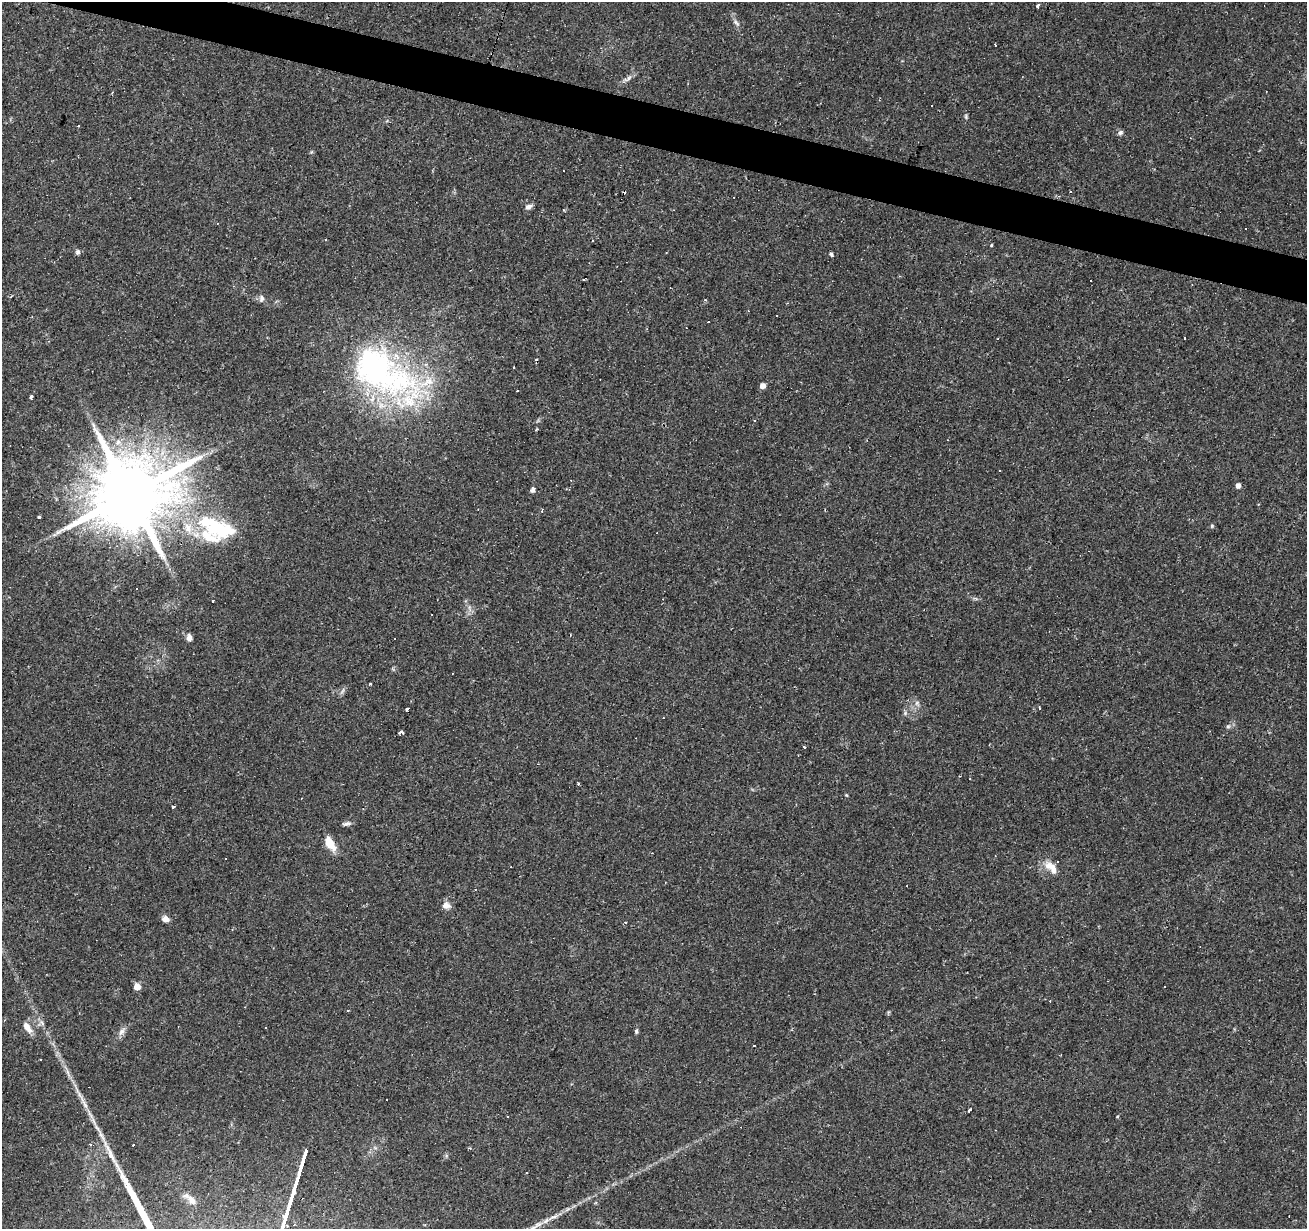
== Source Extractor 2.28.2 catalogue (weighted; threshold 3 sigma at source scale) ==
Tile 11 of 4 x 4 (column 3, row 3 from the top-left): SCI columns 2612-3916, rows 1442-2668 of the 5226 x 5399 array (HDU 1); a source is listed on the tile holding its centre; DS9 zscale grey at full resolution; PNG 1309 x 1231 px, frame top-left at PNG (2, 2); no overlay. Shown black and unused: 3% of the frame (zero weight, under 2 of 3 exposures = <1% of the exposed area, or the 3 px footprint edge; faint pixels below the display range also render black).
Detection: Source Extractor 2.28.2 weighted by HDU 2 'WHT'; one run over the whole footprint, this tile lists its part. Background 0.0437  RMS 0.004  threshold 0.0178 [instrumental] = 3 sigma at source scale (4.5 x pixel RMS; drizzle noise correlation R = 1.50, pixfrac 1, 0.0396/0.0396 arcsec/px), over >= 5 px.
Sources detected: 100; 2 inside a brighter object's white glare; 32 cosmic-ray / hot-pixel residue — not listed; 5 inside a brighter listed object's ellipse — not listed separately; the other 61 listed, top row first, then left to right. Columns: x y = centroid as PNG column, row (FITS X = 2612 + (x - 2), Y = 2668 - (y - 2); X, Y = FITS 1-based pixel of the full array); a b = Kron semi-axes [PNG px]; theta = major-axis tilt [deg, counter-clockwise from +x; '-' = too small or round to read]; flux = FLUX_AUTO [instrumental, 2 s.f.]
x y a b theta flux
1038 6 4 3 - 4.5
736 23 11 6 -45 1.3
629 78 10 5 49 1.4
966 117 6 4 -81 0.58
79 126 3 3 - 0.55
1120 133 8 6 30 0.97
1070 192 3 3 - 0.76
528 207 9 6 24 1.5
592 240 3 3 - 0.38
991 245 4 3 - 0.4
78 252 7 6 - 0.95
831 254 5 4 - 0.65
748 311 3 2 - 0.25
776 315 2 2 - 0.37
371 364 147 55 -35 100
763 386 5 4 - 2.7
518 390 3 3 - 0.54
31 397 4 3 - 1.4
755 420 3 3 - 2.9
536 429 4 3 - 0.56
1238 486 4 4 - 2.1
532 490 4 4 - 1.8
130 494 21 18 57 5400
542 511 5 2 - 0.57
39 517 3 3 - 1.3
1212 526 5 4 - 0.54
219 528 46 24 -15 31
189 638 9 7 -75 1.6
452 673 3 2 - 0.28
370 684 3 2 - 0.51
1039 708 4 2 - 0.49
407 709 4 3 - 3.4
1228 726 6 5 - 0.8
401 732 4 3 - 2.8
804 747 3 3 - 1.4
578 784 4 3 - 0.38
846 795 4 4 - 0.4
173 807 3 3 - 0.82
347 823 10 5 14 1.2
330 843 15 7 -58 7.7
1051 867 20 10 -43 5
475 889 3 2 - 0.29
446 905 11 9 -4 2.3
165 919 8 7 - 2.2
625 923 3 3 - 1.1
137 987 5 4 - 5.9
348 1010 3 2 - 0.49
27 1027 14 7 -53 3.6
265 1027 3 2 - 0.59
636 1031 6 5 - 0.67
121 1032 12 7 54 1.9
753 1045 3 3 - 1.8
40 1060 3 2 - 0.53
84 1103 26 5 -62 3.9
970 1110 4 3 - 1.4
1117 1116 4 3 - 0.42
101 1136 19 4 -62 2.7
133 1145 3 3 - 6.6
526 1172 3 3 - 1
191 1200 14 8 -52 2.8
553 1217 19 5 21 2.6
Overlapping masked pixels (flux is a lower limit): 2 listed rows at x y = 371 364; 130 494